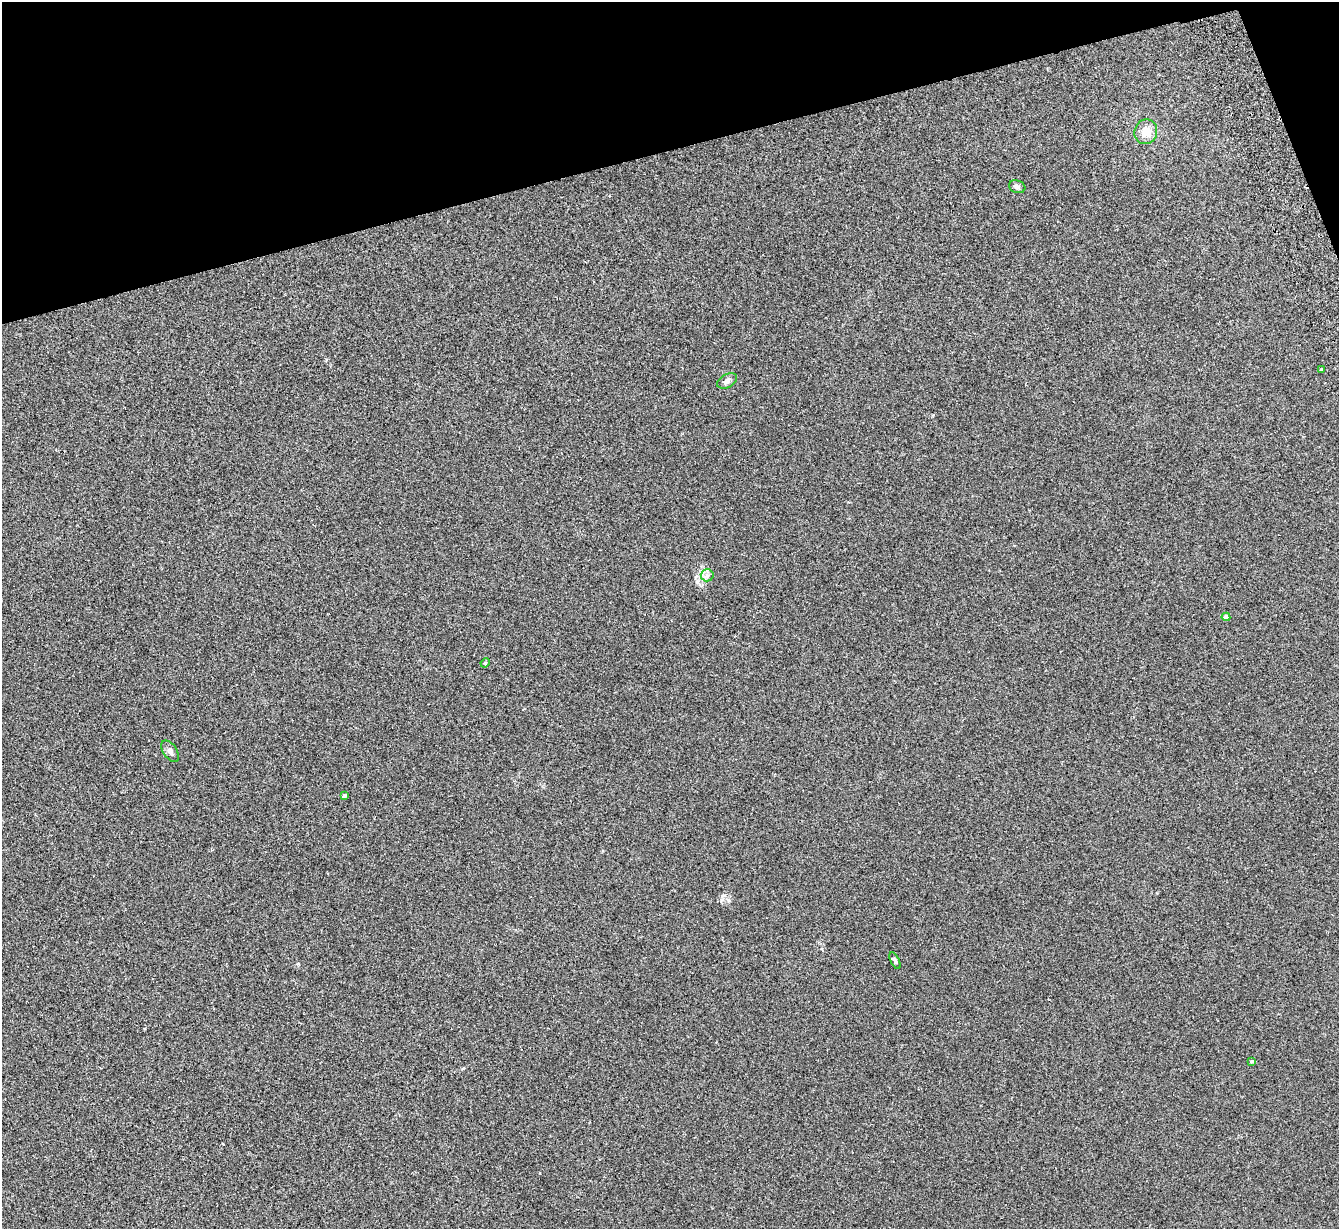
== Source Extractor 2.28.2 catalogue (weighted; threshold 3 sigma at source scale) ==
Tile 3 of 4 x 4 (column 3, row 1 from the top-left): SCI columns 2731-4067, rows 3853-5079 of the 5459 x 5375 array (HDU 1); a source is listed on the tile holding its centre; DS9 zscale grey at full resolution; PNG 1341 x 1231 px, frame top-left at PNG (2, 2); each listed source drawn as its Kron ellipse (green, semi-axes under 4 px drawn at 4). Shown black and unused: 13% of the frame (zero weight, under 2 of 3 exposures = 3% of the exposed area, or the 3 px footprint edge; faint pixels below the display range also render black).
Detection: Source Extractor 2.28.2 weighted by HDU 2 'WHT'; one run over the whole footprint, this tile lists its part. Background 0.0807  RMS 0.0082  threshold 0.037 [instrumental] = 3 sigma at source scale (4.5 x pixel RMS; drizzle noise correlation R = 1.50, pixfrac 1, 0.05/0.05 arcsec/px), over >= 5 px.
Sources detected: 11; all 11 listed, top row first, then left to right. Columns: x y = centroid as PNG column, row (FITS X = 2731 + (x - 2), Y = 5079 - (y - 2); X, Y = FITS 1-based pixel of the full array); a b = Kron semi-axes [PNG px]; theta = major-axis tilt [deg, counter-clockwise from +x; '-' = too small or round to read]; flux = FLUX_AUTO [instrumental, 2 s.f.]
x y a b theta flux
1146 132 12 11 - 10
1017 187 8 6 -18 2.1
1321 369 3 2 - 1.1
727 381 10 6 30 2.7
707 575 6 6 - 2.4
1226 617 4 4 - 5.5
485 663 5 4 - 0.86
170 751 12 6 -57 3
344 795 4 3 - 1.9
895 961 9 4 -65 1.6
1252 1061 4 4 - 1.1